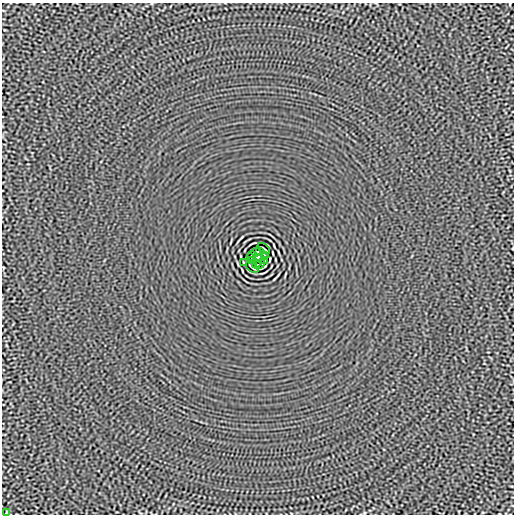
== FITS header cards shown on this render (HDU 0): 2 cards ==
NAXIS1  =                  512
NAXIS2  =                  512

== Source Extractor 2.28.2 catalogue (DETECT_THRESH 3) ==
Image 512 x 512 px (HDU 0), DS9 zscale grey, 1 PNG px = 1 image px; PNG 516 x 516 px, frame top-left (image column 1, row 512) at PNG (2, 3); each listed source drawn as its Kron ellipse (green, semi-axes under 4 px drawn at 4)
Background -3.92e-06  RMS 0.0015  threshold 0.00439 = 3 sigma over >= 5 px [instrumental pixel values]
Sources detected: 13; all 13 listed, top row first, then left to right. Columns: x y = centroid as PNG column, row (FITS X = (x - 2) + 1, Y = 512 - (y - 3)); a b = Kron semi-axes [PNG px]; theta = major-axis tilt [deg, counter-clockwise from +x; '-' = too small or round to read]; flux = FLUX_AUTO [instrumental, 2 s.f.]
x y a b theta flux
264 249 7 2 -40 0.11
256 252 5 2 - 0.064
260 252 4 2 - 0.098
251 256 4 2 - 0.078
265 256 4 2 - 0.079
258 258 4 4 - 3.7
251 260 3 2 - 0.084
265 260 4 2 - 0.079
243 263 4 2 - 0.082
256 264 4 2 - 0.083
260 264 5 2 - 0.087
252 267 7 2 -40 0.11
6 513 4 2 - 0.077
At the frame edge (FLAGS 8, measured only in part): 1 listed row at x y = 6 513